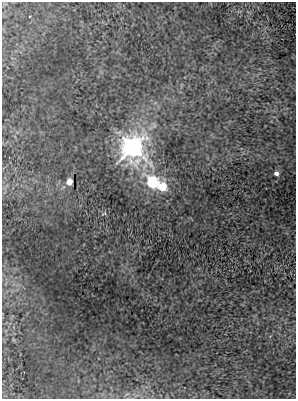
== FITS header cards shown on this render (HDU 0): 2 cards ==
NAXIS1  =                  294
NAXIS2  =                  397

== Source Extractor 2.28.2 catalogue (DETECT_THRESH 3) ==
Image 294 x 397 px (HDU 0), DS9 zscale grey, 1 PNG px = 1 image px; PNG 298 x 401 px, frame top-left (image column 1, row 397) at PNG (2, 2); no overlay
Background 5.42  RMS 0.41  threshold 1.23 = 3 sigma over >= 5 px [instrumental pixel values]
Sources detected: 6; all 6 listed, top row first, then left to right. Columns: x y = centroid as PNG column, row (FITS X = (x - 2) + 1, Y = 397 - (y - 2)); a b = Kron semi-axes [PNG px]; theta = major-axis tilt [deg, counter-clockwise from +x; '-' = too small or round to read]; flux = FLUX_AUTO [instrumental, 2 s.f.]
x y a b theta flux
133 147 9 9 - 19000
276 173 4 4 - 170
69 182 4 4 - 630
153 182 6 5 - 4500
163 186 5 5 - 1500
104 213 7 3 28 32